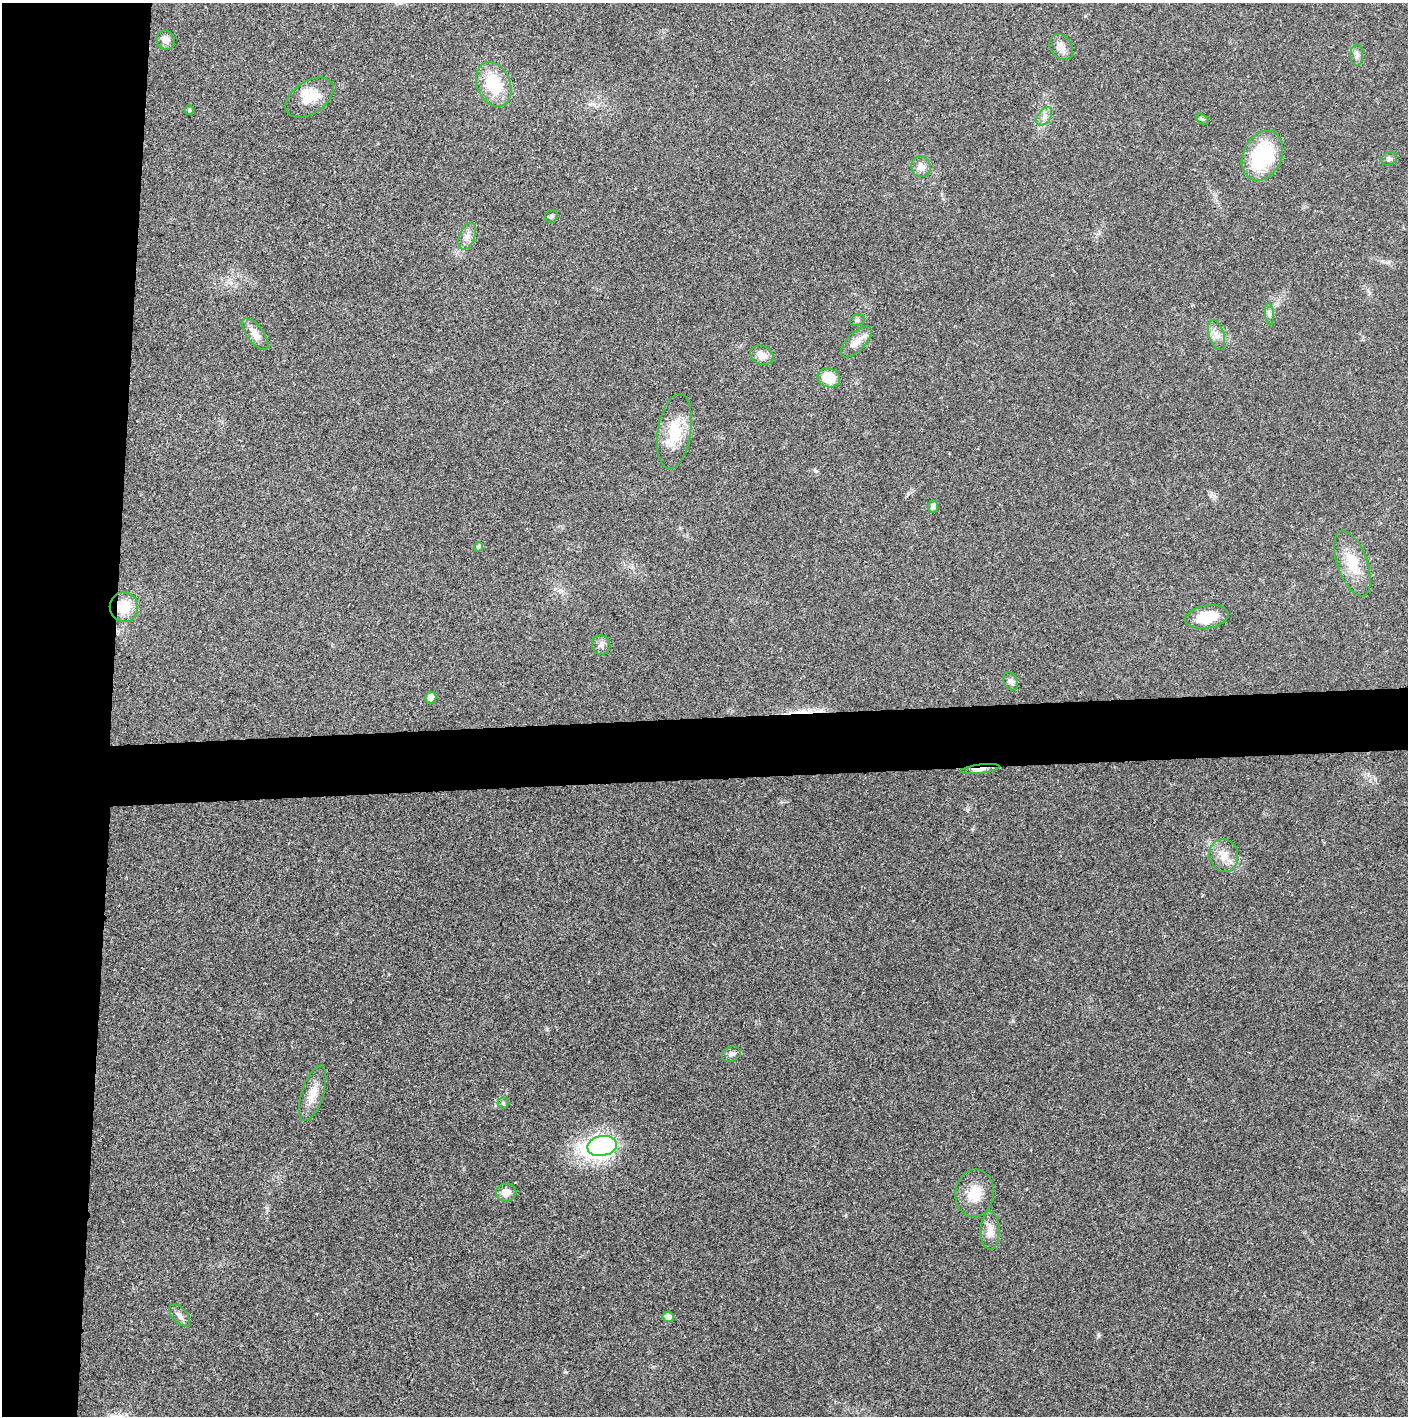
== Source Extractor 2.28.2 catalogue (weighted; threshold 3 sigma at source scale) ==
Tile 4 of 3 x 3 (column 1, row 2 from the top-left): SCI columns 1-1406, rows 1415-2828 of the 4221 x 4243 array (HDU 1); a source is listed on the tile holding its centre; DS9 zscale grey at full resolution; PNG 1410 x 1418 px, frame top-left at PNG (2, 3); each listed source drawn as its Kron ellipse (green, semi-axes under 4 px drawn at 4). Shown black and unused: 12% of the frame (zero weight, under 3 of 4 exposures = <1% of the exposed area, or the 3 px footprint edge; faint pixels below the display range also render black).
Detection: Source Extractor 2.28.2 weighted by HDU 2 'WHT'; one run over the whole footprint, this tile lists its part. Background 0.021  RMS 0.0042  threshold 0.0188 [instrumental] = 3 sigma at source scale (4.5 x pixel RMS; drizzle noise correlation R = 1.50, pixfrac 1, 0.05/0.05 arcsec/px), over >= 5 px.
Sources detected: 42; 1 cosmic-ray / hot-pixel residue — neither listed nor drawn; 1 inside a brighter listed object's ellipse — not listed separately; the other 40 listed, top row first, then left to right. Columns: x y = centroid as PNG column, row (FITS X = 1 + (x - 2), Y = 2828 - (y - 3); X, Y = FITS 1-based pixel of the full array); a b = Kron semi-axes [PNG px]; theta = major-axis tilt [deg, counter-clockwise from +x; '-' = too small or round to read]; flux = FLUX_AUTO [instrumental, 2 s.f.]
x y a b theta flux
166 40 10 9 - 2.7
1061 47 14 10 -56 3.2
1357 55 10 6 -90 1.6
494 84 23 16 -67 17
309 97 27 16 34 8.4
189 110 4 4 - 0.62
1044 116 10 6 54 1.9
1202 119 7 4 -35 0.64
1262 156 26 19 64 31
1389 159 8 6 24 0.97
921 167 10 10 - 3
551 216 6 6 - 0.85
467 236 14 7 68 2.7
1269 314 11 4 -85 1.2
857 320 7 5 21 0.85
255 334 19 8 -53 3.7
1217 335 15 7 -74 3
856 342 20 9 46 4.2
762 355 12 9 -22 3.6
829 378 11 9 -22 9.2
674 431 38 16 81 15
933 507 6 5 - 1.7
479 547 5 4 - 0.97
1352 563 34 15 -70 11
124 607 15 14 - 9
1207 617 22 11 9 11
601 645 10 9 - 1.8
1011 681 10 6 -64 1.4
431 697 6 5 - 3.4
980 769 19 4 7 2.8
1224 855 16 14 -74 5.5
731 1054 10 7 25 1.5
313 1093 29 11 72 6
503 1103 5 5 - 0.63
602 1146 15 10 10 150
506 1192 10 9 - 3.7
975 1193 24 19 83 9.1
990 1231 19 9 -88 4.1
180 1315 13 7 -48 2.1
668 1317 5 5 - 2.9
Overlapping masked pixels (flux is a lower limit): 2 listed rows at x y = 124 607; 980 769
Unlisted compact peaks at least as high as the median listed source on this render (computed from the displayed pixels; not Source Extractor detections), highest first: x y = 1098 1335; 565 1372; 816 471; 547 1029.